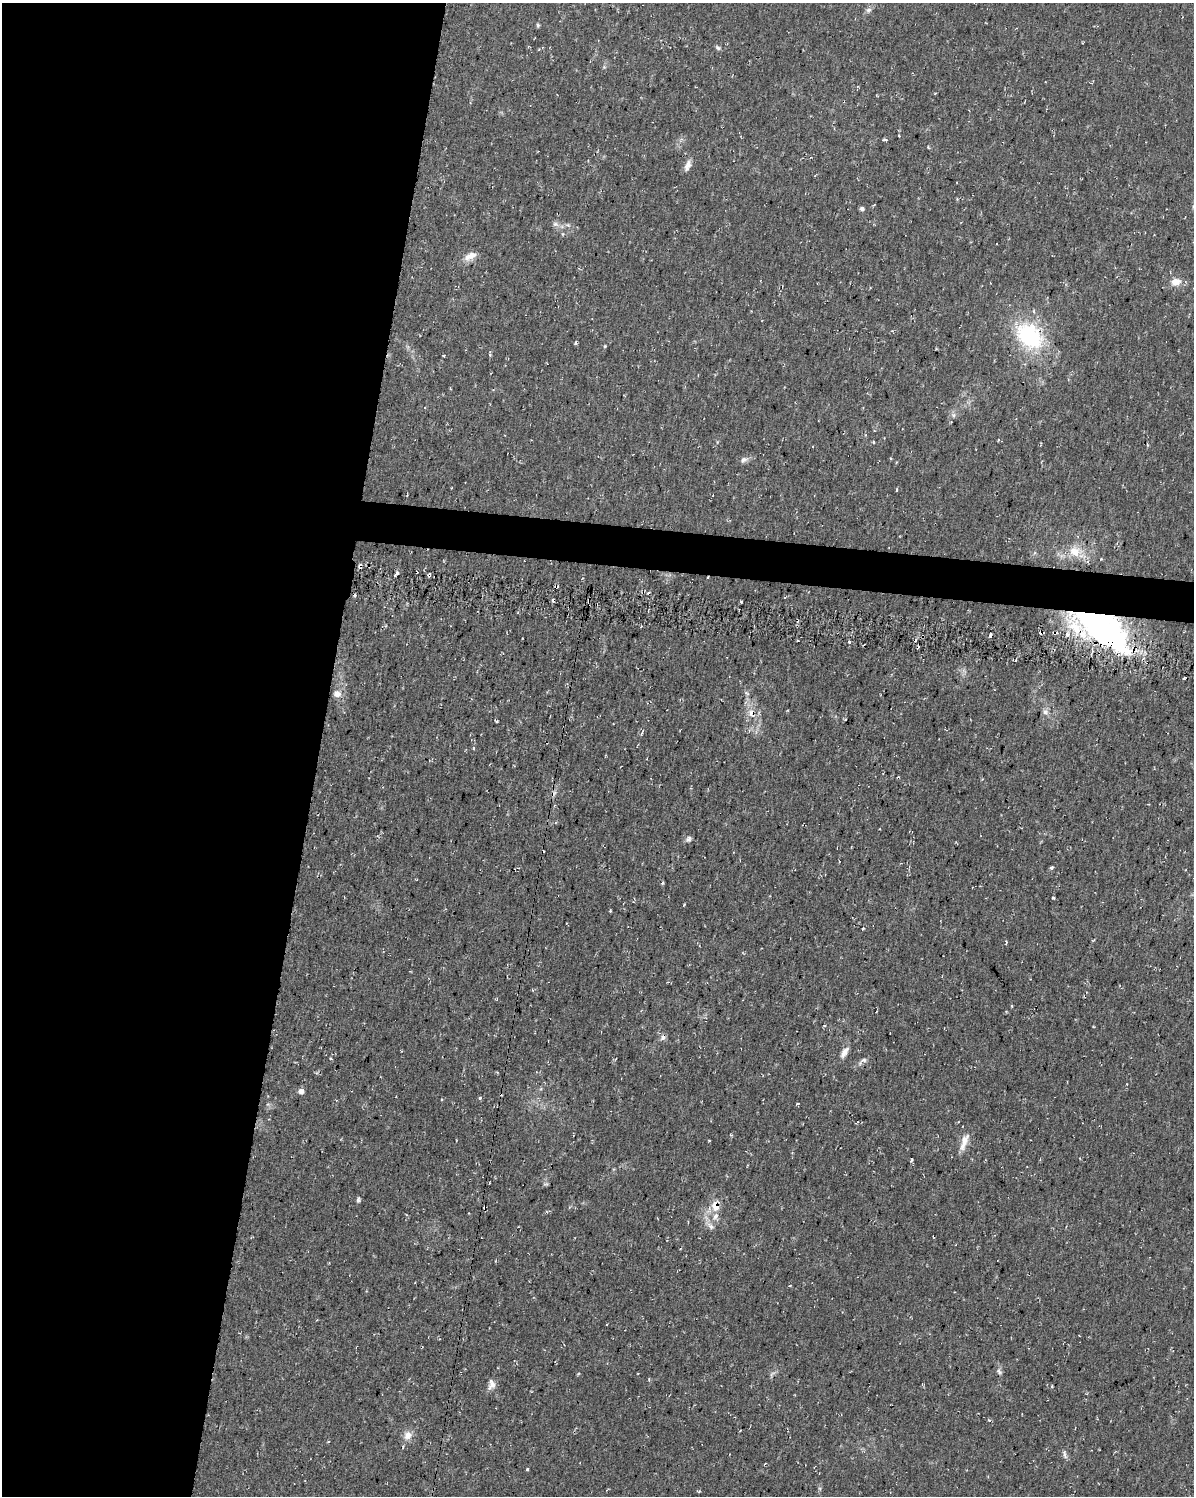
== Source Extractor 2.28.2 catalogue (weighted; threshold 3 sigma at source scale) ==
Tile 5 of 4 x 3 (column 1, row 2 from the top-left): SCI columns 7-1198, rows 1776-3269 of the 4783 x 5045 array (HDU 1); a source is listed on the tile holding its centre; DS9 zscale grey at full resolution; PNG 1196 x 1498 px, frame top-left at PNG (2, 3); no overlay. Shown black and unused: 29% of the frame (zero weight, under 2 of 3 exposures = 2% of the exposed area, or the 3 px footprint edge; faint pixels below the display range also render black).
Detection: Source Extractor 2.28.2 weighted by HDU 2 'WHT'; one run over the whole footprint, this tile lists its part. Background 0.035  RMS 0.0055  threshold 0.0246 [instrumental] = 3 sigma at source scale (4.5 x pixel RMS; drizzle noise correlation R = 1.50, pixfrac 1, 0.0396/0.0396 arcsec/px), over >= 5 px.
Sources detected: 70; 8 cosmic-ray / hot-pixel residue — not listed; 1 inside a brighter listed object's ellipse — not listed separately; the other 61 listed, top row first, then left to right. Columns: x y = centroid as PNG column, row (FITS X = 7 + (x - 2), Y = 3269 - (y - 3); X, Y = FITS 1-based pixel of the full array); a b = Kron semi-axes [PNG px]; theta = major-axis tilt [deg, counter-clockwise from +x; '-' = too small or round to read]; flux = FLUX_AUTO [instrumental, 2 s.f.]
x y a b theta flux
868 10 8 6 16 1.6
538 25 6 4 -70 0.79
718 48 8 5 -35 1
935 94 3 3 - 0.58
884 140 6 3 0 0.72
928 147 4 4 - 0.56
687 166 16 7 71 3.3
862 208 5 4 - 1.5
555 224 9 6 -15 1.9
470 256 18 8 26 5.1
1176 282 12 9 15 4.9
1029 336 34 25 -44 51
605 346 4 4 - 0.52
444 355 3 2 - 0.53
490 355 5 3 - 0.57
508 358 3 2 - 0.41
953 415 7 6 - 1.4
998 440 4 3 - 0.45
873 442 4 3 - 0.55
1147 444 3 2 - 0.42
890 458 3 3 - 0.61
744 460 11 7 26 2.2
896 490 4 3 - 0.61
1075 551 18 15 -13 10
361 566 6 3 -71 1.1
397 573 5 4 - 1.4
429 575 5 3 - 0.83
741 602 3 2 - 0.71
1103 630 69 29 -29 140
990 635 5 3 - 1.6
915 640 4 3 - 1.2
1016 660 4 3 - 0.89
747 693 7 5 -58 1.1
337 694 8 8 - 3.7
1045 712 9 8 - 2.1
751 713 10 7 49 3.6
497 721 5 3 - 0.57
474 748 4 3 - 0.65
688 839 8 6 51 1.7
1051 868 3 3 - 1.9
684 905 4 3 - 0.47
610 911 3 3 - 0.62
863 928 3 2 - 0.43
663 1038 8 6 -80 1.7
844 1052 17 7 58 3.4
864 1060 7 5 -14 1.3
301 1091 6 6 - 2.6
480 1098 3 3 - 3.5
797 1103 5 2 - 0.54
709 1140 4 2 - 0.4
964 1142 25 8 71 5.7
911 1160 5 3 - 0.59
715 1206 13 9 -85 6.4
710 1226 13 6 -41 2.5
790 1286 4 2 - 0.5
999 1371 9 6 -53 1.5
492 1385 14 10 74 3.4
1052 1386 3 3 - 0.57
408 1435 12 10 45 4.4
1065 1455 12 4 -81 1.6
527 1469 4 3 - 0.58
Overlapping masked pixels (flux is a lower limit): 5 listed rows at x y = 361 566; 429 575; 1103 630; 751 713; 715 1206
Unlisted compact peaks at least as high as the median listed source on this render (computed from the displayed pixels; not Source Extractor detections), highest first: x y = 358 1200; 1053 898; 575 343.